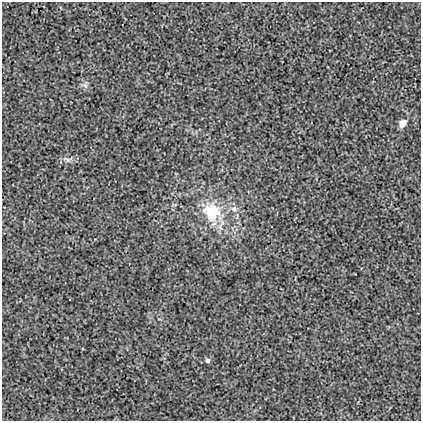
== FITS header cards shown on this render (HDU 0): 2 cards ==
NAXIS1  =                  419
NAXIS2  =                  419

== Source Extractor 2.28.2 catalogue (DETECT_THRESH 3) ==
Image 419 x 419 px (HDU 0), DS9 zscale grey, 1 PNG px = 1 image px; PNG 423 x 423 px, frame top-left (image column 1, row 419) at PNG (2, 2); no overlay
Background 0.00188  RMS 0.018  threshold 0.0526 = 3 sigma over >= 5 px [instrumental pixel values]
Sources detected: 6; all 6 listed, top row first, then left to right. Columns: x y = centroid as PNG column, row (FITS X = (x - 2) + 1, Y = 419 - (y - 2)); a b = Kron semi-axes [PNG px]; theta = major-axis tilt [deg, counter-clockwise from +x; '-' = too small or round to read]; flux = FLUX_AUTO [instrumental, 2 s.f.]
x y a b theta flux
85 85 9 7 -53 4.3
402 123 10 7 59 6.8
67 159 12 5 -31 3.4
234 209 9 8 - 5.6
212 212 28 26 -69 51
207 360 6 6 - 2.6